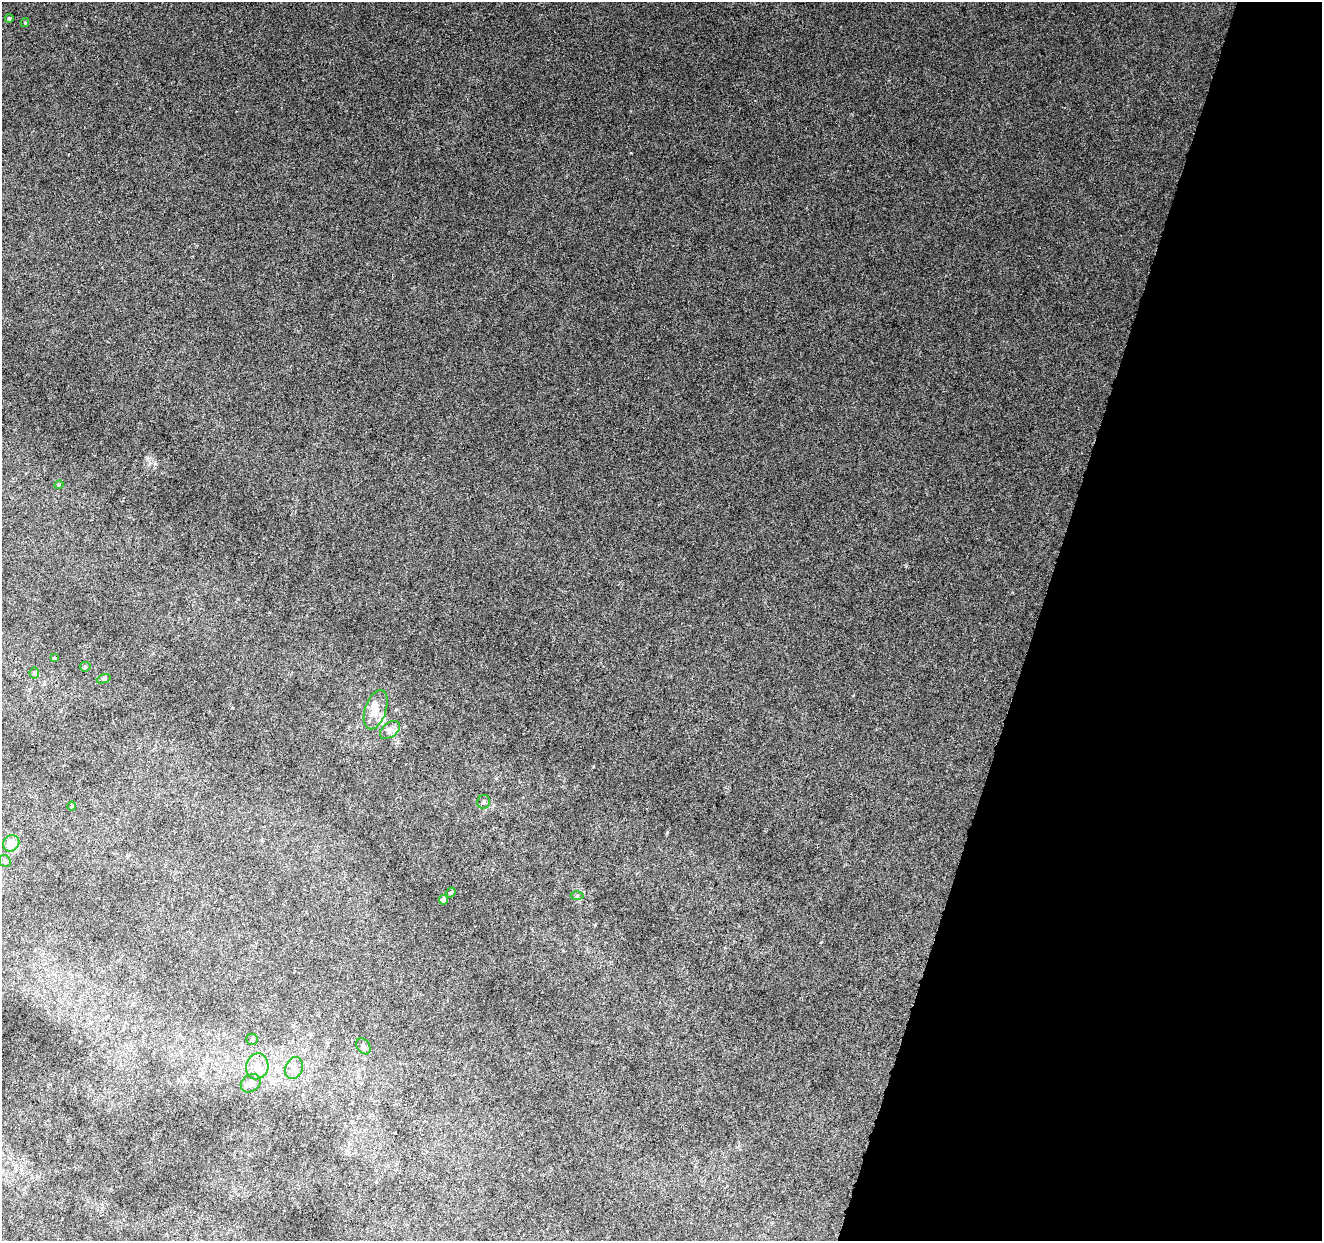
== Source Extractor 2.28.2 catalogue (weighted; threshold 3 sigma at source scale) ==
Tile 8 of 4 x 4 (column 4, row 2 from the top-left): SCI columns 3961-5280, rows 2696-3934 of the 5286 x 5453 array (HDU 1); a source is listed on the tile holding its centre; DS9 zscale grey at full resolution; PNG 1324 x 1243 px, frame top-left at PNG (2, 2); each listed source drawn as its Kron ellipse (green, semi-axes under 4 px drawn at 4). Shown black and unused: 22% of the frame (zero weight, under 4 of 8 exposures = <1% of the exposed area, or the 3 px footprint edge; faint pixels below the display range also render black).
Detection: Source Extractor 2.28.2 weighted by HDU 2 'WHT'; one run over the whole footprint, this tile lists its part. Background 0.002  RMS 0.0013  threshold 0.00551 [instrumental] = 3 sigma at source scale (4.09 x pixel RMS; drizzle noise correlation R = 1.36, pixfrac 0.8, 0.0396/0.0396 arcsec/px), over >= 5 px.
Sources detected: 26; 5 inside a brighter listed object's ellipse — not listed separately; the other 21 listed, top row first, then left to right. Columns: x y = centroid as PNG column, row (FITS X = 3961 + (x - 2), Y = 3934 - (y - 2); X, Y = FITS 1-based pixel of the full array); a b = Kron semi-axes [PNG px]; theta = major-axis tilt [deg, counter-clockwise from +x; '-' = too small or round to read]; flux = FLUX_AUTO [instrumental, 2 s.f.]
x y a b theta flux
9 18 4 4 - 0.17
25 22 4 4 - 0.11
59 485 4 4 - 0.14
54 658 3 3 - 0.14
85 667 5 5 - 0.16
34 673 5 5 - 0.18
104 679 7 4 20 0.21
376 710 20 10 71 1.6
390 730 11 7 38 0.6
484 802 7 6 - 0.32
72 806 4 4 - 0.13
11 843 8 7 - 1.5
5 861 6 5 - 0.24
451 892 5 4 - 0.21
577 896 6 4 1 0.19
443 900 5 4 - 0.5
252 1039 6 5 - 0.23
363 1046 9 6 -56 0.38
257 1066 13 11 75 1.7
294 1068 11 8 67 0.87
251 1083 11 8 36 0.74
Unlisted compact peaks at least as high as the median listed source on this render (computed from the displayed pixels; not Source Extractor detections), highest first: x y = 667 832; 821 942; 593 766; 147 458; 155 464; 853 695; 232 708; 66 25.